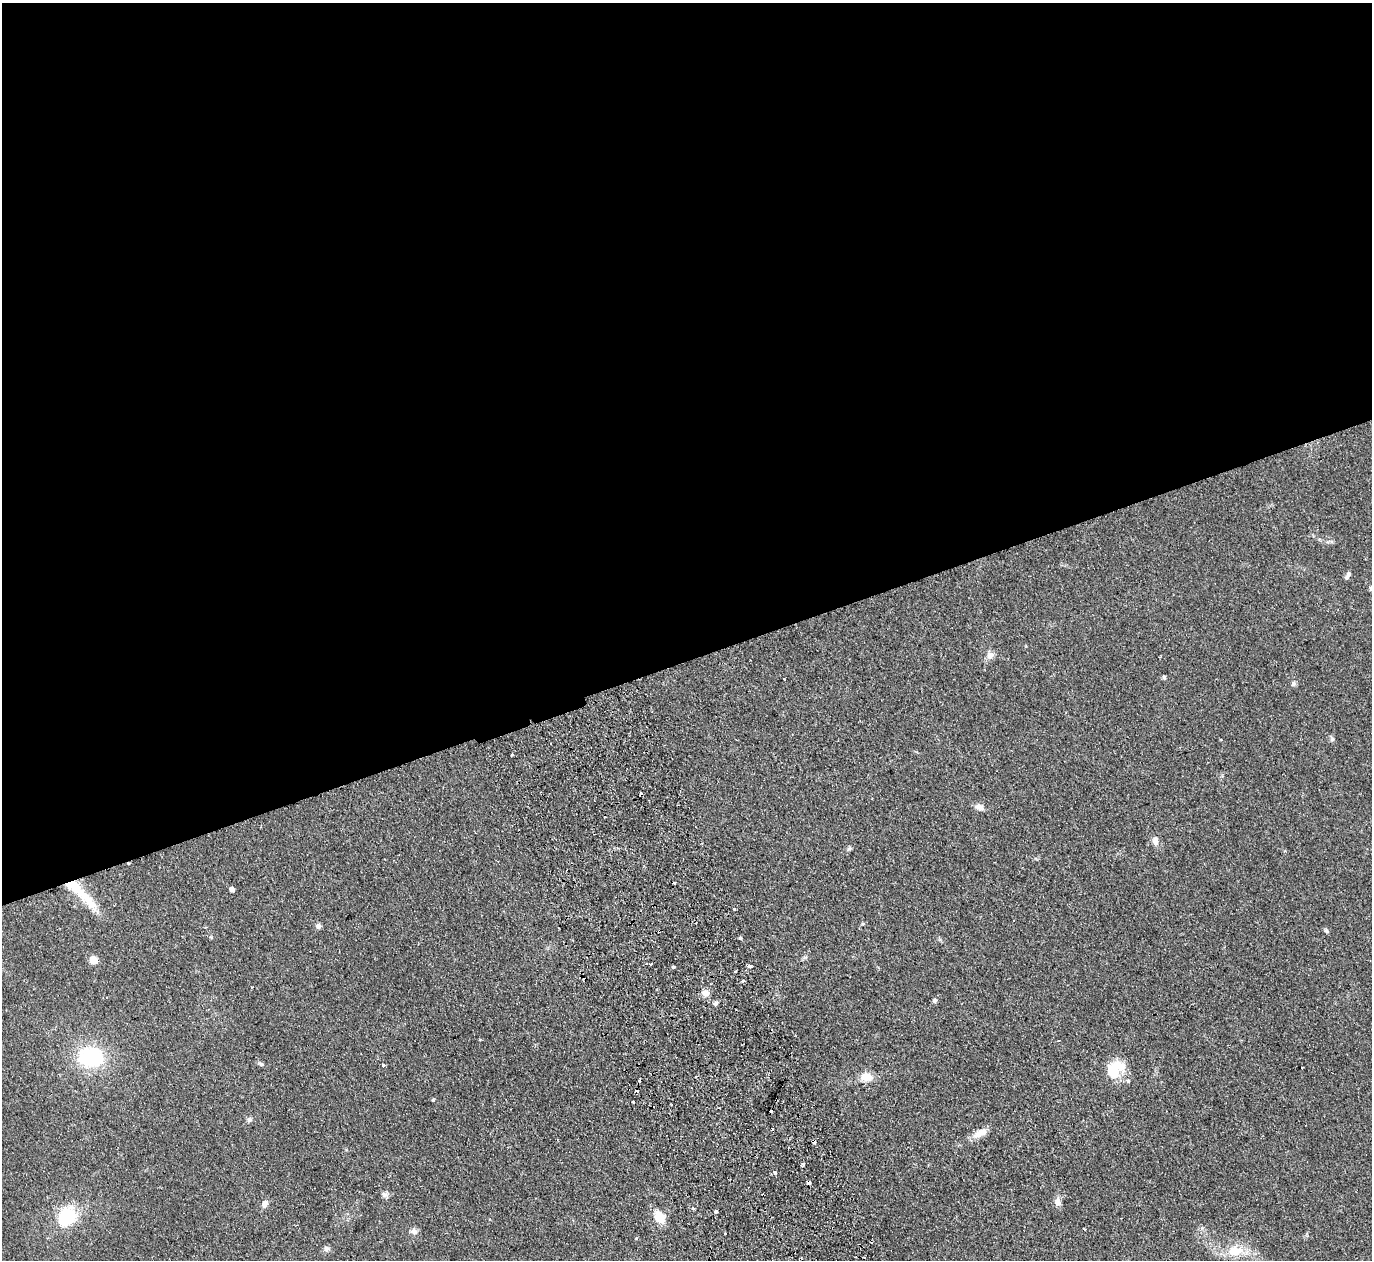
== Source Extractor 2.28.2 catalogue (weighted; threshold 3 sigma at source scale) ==
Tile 2 of 4 x 4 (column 2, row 1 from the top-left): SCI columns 1425-2794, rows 4078-5335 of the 5589 x 5512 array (HDU 1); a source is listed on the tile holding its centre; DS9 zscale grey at full resolution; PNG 1374 x 1262 px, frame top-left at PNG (2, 3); no overlay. Shown black and unused: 53% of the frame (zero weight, under 2 of 3 exposures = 3% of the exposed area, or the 3 px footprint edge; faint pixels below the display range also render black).
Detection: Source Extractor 2.28.2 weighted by HDU 2 'WHT'; one run over the whole footprint, this tile lists its part. Background 0.108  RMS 0.01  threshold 0.0448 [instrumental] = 3 sigma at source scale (4.5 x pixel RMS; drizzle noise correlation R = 1.50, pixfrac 1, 0.05/0.05 arcsec/px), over >= 5 px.
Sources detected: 65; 8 cosmic-ray / hot-pixel residue — not listed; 3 inside a brighter listed object's ellipse — not listed separately; the other 54 listed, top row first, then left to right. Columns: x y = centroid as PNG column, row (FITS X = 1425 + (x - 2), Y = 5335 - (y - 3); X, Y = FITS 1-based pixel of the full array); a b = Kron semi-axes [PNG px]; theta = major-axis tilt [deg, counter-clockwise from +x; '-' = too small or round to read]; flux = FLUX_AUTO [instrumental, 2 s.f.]
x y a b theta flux
1348 575 10 5 60 2.8
1371 588 6 4 -89 1.6
990 655 10 8 29 4.8
1164 677 6 5 - 1.4
784 679 3 3 - 3.8
1294 684 7 6 - 2.1
1332 739 6 6 - 1.9
512 754 3 3 - 1.2
980 807 11 7 -21 5.3
1155 840 11 7 88 5.2
849 848 7 4 45 1.7
232 889 4 4 - 4.9
87 899 45 11 -47 25
734 909 3 3 - 4.2
318 926 7 6 - 2.8
1326 931 7 5 -50 1.9
211 937 5 3 - 0.9
740 938 4 3 - 1.9
93 960 5 5 - 31
646 964 3 2 - 1.7
651 964 3 3 - 4.1
750 966 4 3 - 2.8
673 967 3 3 - 2.5
743 981 4 4 - 1.3
705 993 9 8 - 5.9
935 1000 5 5 - 1.7
716 1003 6 5 - 2
1059 1040 3 2 - 0.74
91 1057 26 21 -4 70
261 1064 7 4 -31 1.7
383 1065 3 3 - 3.4
1113 1071 21 16 -64 21
867 1077 15 10 -14 10
433 1100 4 3 - 0.84
633 1102 3 3 - 3.2
249 1120 7 7 - 2.2
981 1133 22 8 26 9.5
814 1141 3 3 - 15
803 1164 3 3 - 2.5
775 1173 4 3 - 6
809 1183 4 3 - 8.2
385 1195 10 6 -28 3
1058 1202 11 8 -73 4.7
265 1204 9 7 66 4.6
693 1209 4 4 - 2
716 1212 3 3 - 5.7
66 1216 22 18 45 46
659 1217 12 8 -60 19
1084 1229 3 2 - 0.74
414 1231 9 8 - 4.2
725 1233 3 2 - 1.6
636 1238 4 4 - 0.97
326 1249 7 7 - 3.1
1235 1251 21 12 10 21
Overlapping masked pixels (flux is a lower limit): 2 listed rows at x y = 814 1141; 809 1183
Isophote crosses this tile's border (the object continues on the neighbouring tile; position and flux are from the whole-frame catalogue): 1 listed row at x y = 1371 588